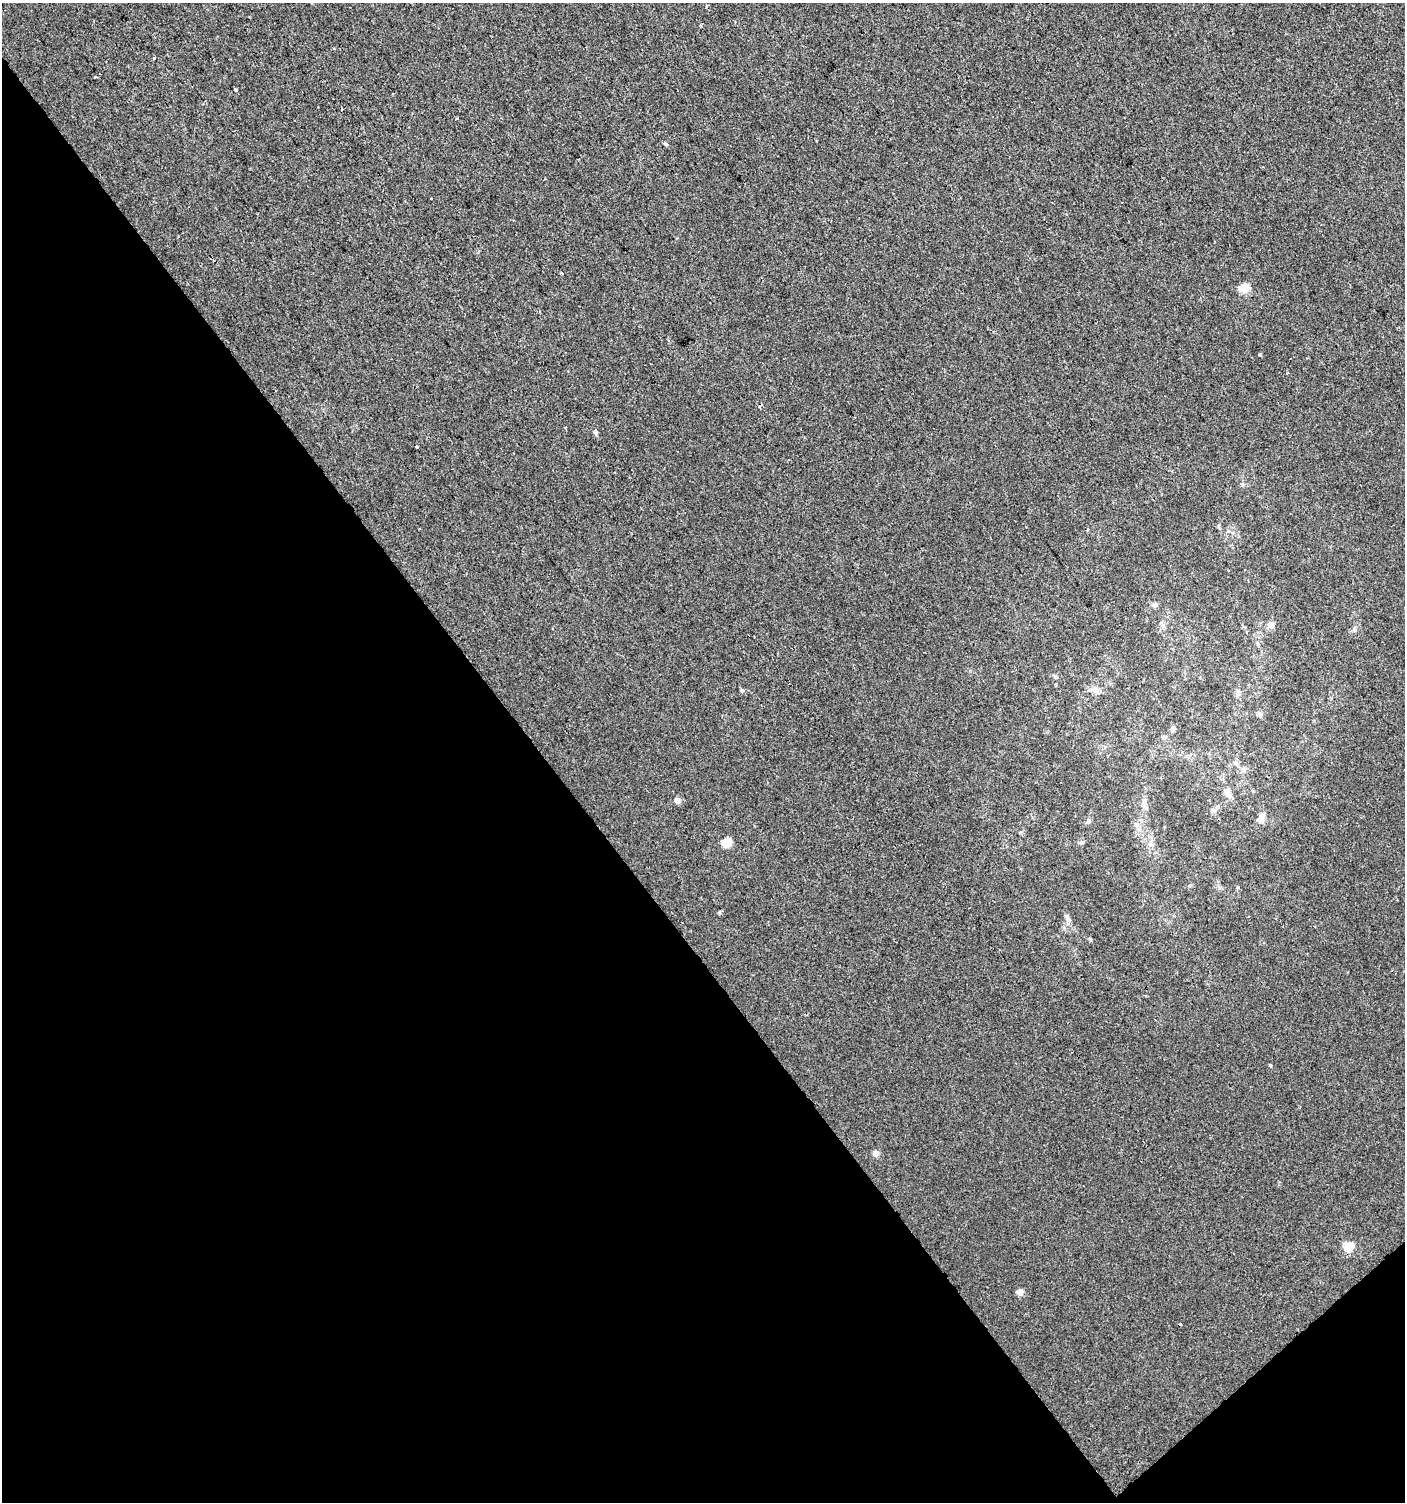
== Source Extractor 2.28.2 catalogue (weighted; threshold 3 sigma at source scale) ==
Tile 14 of 4 x 4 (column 2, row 4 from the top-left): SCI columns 1611-3013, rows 1-1500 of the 5962 x 6005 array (HDU 1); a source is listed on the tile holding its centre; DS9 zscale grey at full resolution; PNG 1407 x 1504 px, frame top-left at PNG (2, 3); no overlay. Shown black and unused: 40% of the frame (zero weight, under 2 of 3 exposures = <1% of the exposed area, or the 3 px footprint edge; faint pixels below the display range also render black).
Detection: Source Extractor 2.28.2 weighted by HDU 2 'WHT'; one run over the whole footprint, this tile lists its part. Background 0.00128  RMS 0.0057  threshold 0.0255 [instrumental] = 3 sigma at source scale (4.5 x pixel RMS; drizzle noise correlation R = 1.50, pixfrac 1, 0.0396/0.0396 arcsec/px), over >= 5 px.
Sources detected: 38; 4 cosmic-ray / hot-pixel residue — not listed; the other 34 listed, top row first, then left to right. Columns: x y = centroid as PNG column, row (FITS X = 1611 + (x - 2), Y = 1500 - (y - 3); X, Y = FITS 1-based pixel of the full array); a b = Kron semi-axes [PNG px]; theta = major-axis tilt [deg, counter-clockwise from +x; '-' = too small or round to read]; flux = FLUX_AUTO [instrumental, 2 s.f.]
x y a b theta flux
154 58 3 3 - 1.2
95 77 3 3 - 1.3
235 90 4 3 - 0.56
431 198 3 2 - 1
562 273 3 2 - 0.71
1244 288 6 5 - 22
1259 355 4 4 - 0.53
596 433 5 5 - 1.2
416 447 3 3 - 0.67
1087 529 3 3 - 1.6
1155 605 7 7 - 1.5
1270 625 8 8 - 2.7
742 690 6 4 70 0.98
1238 693 7 7 - 2
1260 715 6 6 - 1.2
1172 729 7 5 75 1.3
1235 763 7 4 -1 1.1
1243 770 7 7 - 1.9
1227 793 13 8 -74 3.6
677 801 5 5 - 3.6
1144 804 11 6 89 2.3
1213 811 6 6 - 1.2
1261 818 12 9 66 3.1
1088 821 7 5 44 1.2
1136 825 7 4 -72 1.1
727 842 5 5 - 20
1082 842 6 5 - 1
1152 845 7 6 - 1.5
719 912 3 3 - 1.6
1069 919 7 4 -44 1.4
1270 1065 4 3 - 0.59
876 1153 5 4 - 5.6
1349 1247 5 5 - 24
1020 1292 5 4 - 5.8
Unlisted compact peaks at least as high as the median listed source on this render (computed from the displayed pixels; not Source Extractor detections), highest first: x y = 1180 1324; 1091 940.